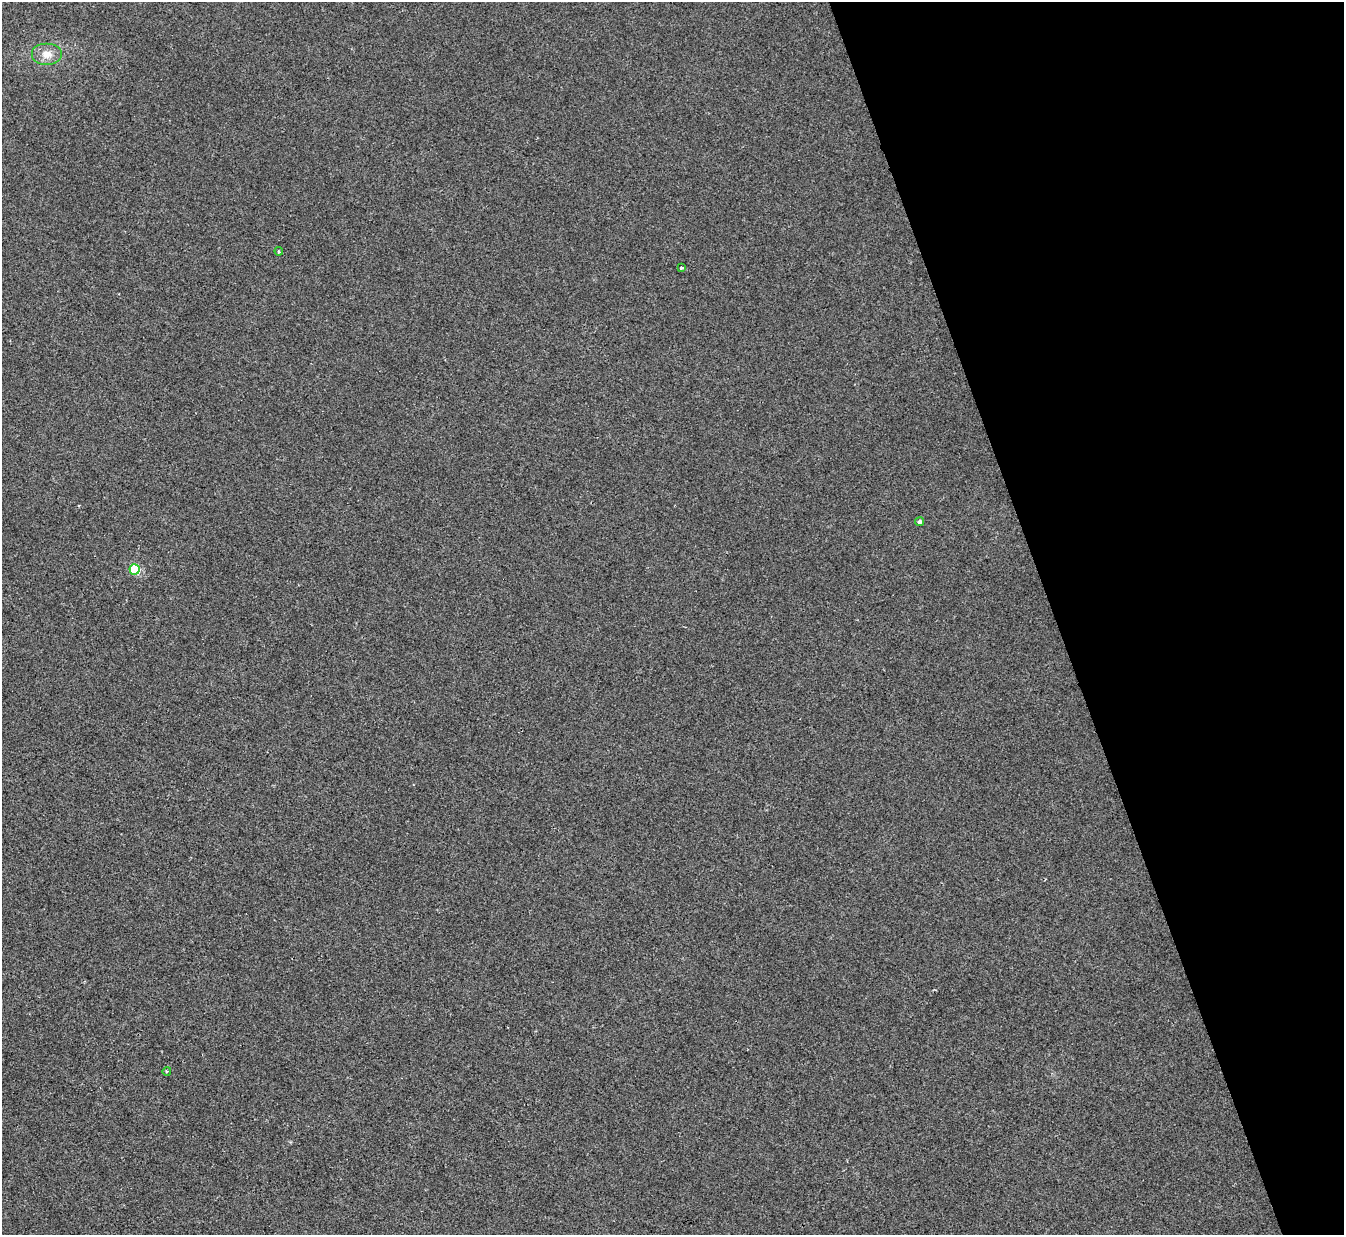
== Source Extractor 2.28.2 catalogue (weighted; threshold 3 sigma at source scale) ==
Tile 12 of 4 x 4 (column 4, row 3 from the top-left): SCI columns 4028-5369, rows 1507-2739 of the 5370 x 5353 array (HDU 1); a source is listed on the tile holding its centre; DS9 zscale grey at full resolution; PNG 1346 x 1237 px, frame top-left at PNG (2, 2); each listed source drawn as its Kron ellipse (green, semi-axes under 4 px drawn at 4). Shown black and unused: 22% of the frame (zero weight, under 2 of 3 exposures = <1% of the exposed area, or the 3 px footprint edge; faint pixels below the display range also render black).
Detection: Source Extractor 2.28.2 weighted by HDU 2 'WHT'; one run over the whole footprint, this tile lists its part. Background 0.00107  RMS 0.005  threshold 0.0225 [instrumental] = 3 sigma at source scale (4.5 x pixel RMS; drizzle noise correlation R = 1.50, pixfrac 1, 0.05/0.05 arcsec/px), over >= 5 px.
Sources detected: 6; all 6 listed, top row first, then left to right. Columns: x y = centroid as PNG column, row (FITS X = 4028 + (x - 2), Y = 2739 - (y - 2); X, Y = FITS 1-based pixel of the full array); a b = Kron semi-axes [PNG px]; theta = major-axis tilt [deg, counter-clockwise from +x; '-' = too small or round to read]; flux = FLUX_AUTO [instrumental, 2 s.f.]
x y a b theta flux
47 54 15 11 0 5.6
279 251 4 4 - 0.61
681 268 3 3 - 2
920 522 4 4 - 1.3
135 569 5 5 - 27
167 1071 4 3 - 0.46